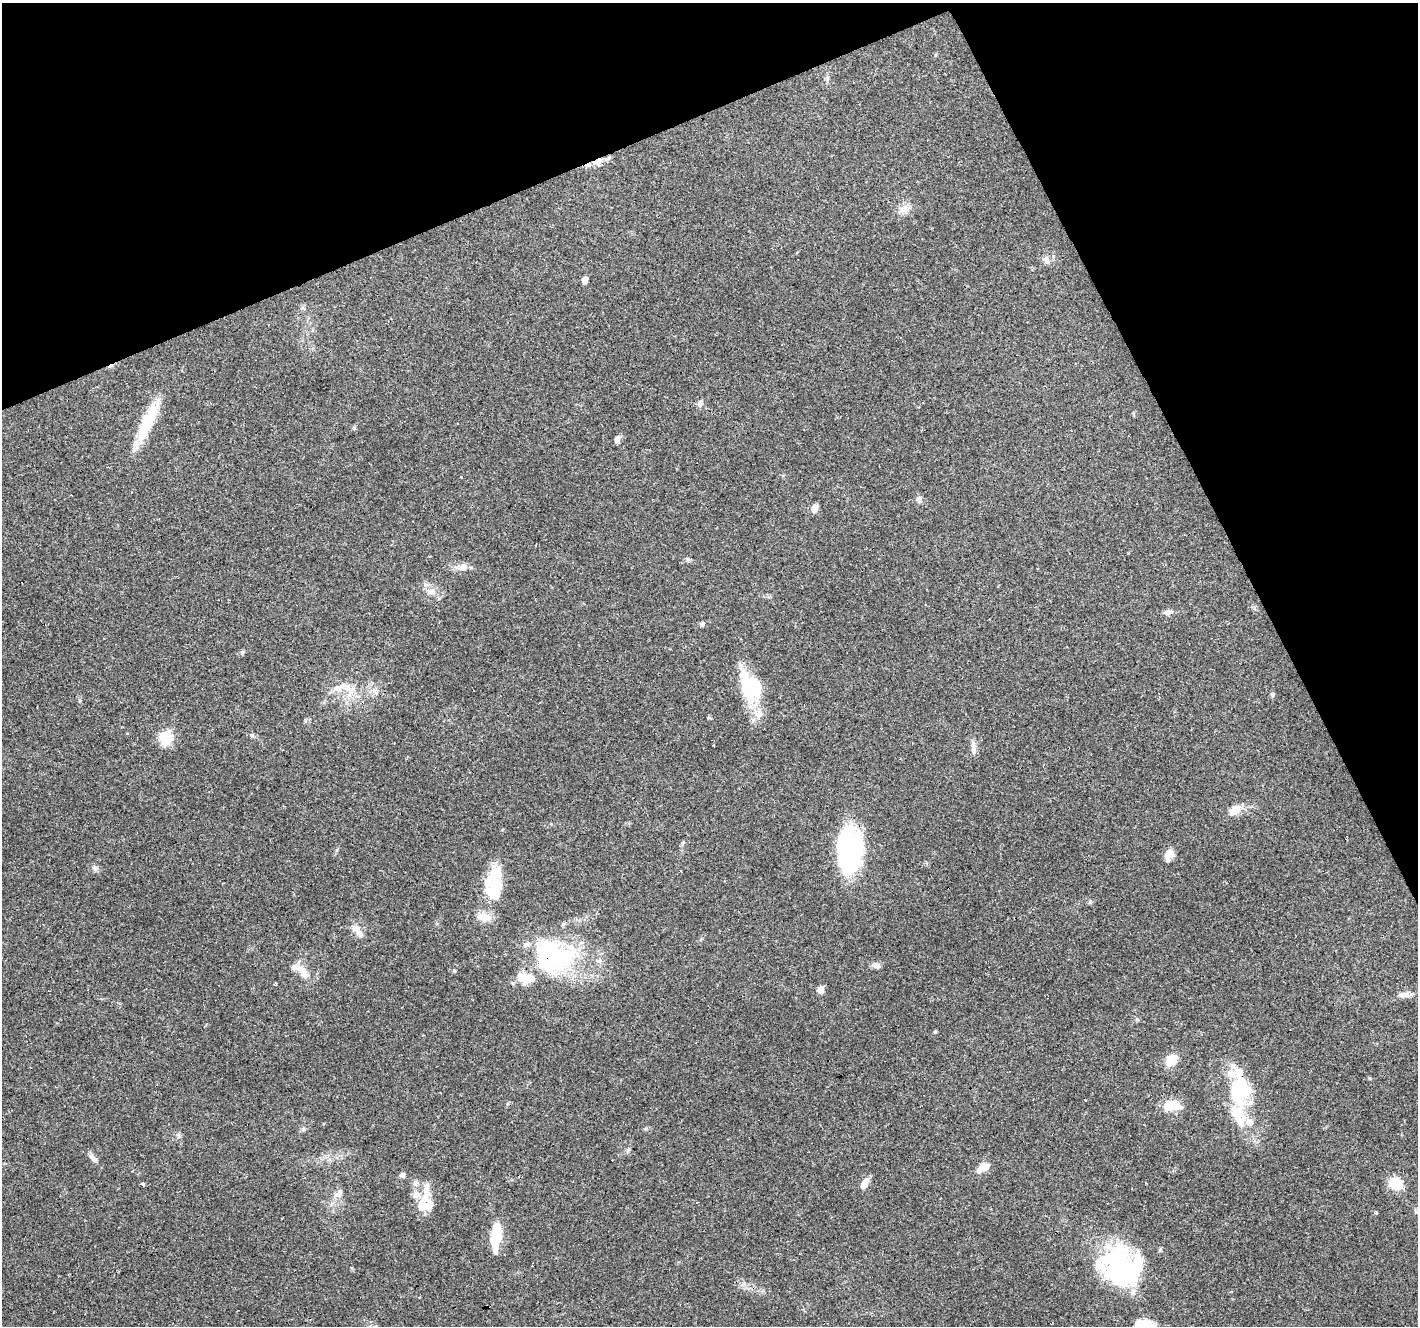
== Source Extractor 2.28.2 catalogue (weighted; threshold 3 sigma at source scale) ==
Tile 3 of 4 x 4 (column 3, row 1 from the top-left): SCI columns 2833-4248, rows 4062-5385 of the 5664 x 5529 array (HDU 1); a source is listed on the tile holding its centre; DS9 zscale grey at full resolution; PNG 1420 x 1328 px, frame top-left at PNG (2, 3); no overlay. Shown black and unused: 22% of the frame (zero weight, under 3 of 4 exposures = <1% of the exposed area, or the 3 px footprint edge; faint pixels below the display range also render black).
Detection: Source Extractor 2.28.2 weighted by HDU 2 'WHT'; one run over the whole footprint, this tile lists its part. Background 0.117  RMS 0.0059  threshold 0.0265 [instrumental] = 3 sigma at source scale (4.5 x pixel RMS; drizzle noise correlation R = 1.50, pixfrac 1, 0.0396/0.0396 arcsec/px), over >= 5 px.
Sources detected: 77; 10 inside a brighter object's white glare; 3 cosmic-ray / hot-pixel residue — not listed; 9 inside a brighter listed object's ellipse — not listed separately; the other 55 listed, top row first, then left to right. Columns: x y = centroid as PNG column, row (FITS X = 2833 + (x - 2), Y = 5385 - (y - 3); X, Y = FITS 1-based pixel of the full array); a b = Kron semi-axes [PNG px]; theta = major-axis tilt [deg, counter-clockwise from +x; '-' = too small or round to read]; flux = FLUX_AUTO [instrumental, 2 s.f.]
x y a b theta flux
599 161 11 6 34 3.5
903 209 15 8 44 4.4
1046 260 10 9 - 2.8
585 280 5 4 - 4.1
700 403 9 6 68 2.1
147 422 51 12 65 25
354 428 6 4 -46 0.82
617 439 7 6 - 2.7
919 499 8 7 - 2.2
815 508 8 6 69 4.6
688 560 6 4 -72 0.88
463 567 11 9 20 3.9
431 591 13 9 2 4
1168 612 11 6 3 2.4
703 623 6 6 - 1.2
242 653 7 5 64 1.1
336 688 15 6 9 4.3
751 688 29 25 -70 34
1272 695 7 5 -69 0.97
252 735 5 5 - 1
166 738 7 6 - 63
713 746 3 3 - 1.4
973 747 17 6 -85 3.3
1235 810 14 9 36 7.3
848 850 48 25 89 74
1169 854 12 8 67 6.2
94 868 7 4 -89 1.2
496 890 33 22 65 21
356 928 13 10 0 4.6
553 955 62 32 -29 68
877 966 8 8 - 2
302 971 25 9 -50 7
528 979 16 10 24 9.3
820 990 7 6 - 3.8
1404 995 18 7 2 3.3
1171 1060 13 11 56 8.2
1241 1091 34 27 74 36
1085 1100 3 3 - 0.97
1172 1105 20 10 -1 11
1250 1122 10 9 - 3.7
628 1150 7 4 71 1
93 1158 17 6 -46 2.8
983 1167 15 8 33 7.1
402 1175 8 6 22 1.5
415 1183 8 7 - 2.2
865 1183 13 6 60 4.8
143 1184 4 3 - 1.5
1396 1184 13 11 -20 13
426 1188 27 6 86 5.4
339 1193 13 7 47 3.1
422 1206 16 14 -68 8.1
1376 1212 4 3 - 2.2
495 1240 21 10 -90 18
1122 1262 55 27 -66 56
1140 1325 24 15 23 9.7
Overlapping masked pixels (flux is a lower limit): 3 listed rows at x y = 599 161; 848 850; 553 955
Isophote crosses this tile's border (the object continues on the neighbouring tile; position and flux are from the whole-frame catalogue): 1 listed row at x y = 1140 1325
Unlisted compact peaks at least as high as the median listed source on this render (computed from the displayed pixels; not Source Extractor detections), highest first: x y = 935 1032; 1090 902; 454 971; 303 1129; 1369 1078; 646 1128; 682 843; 1137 1019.